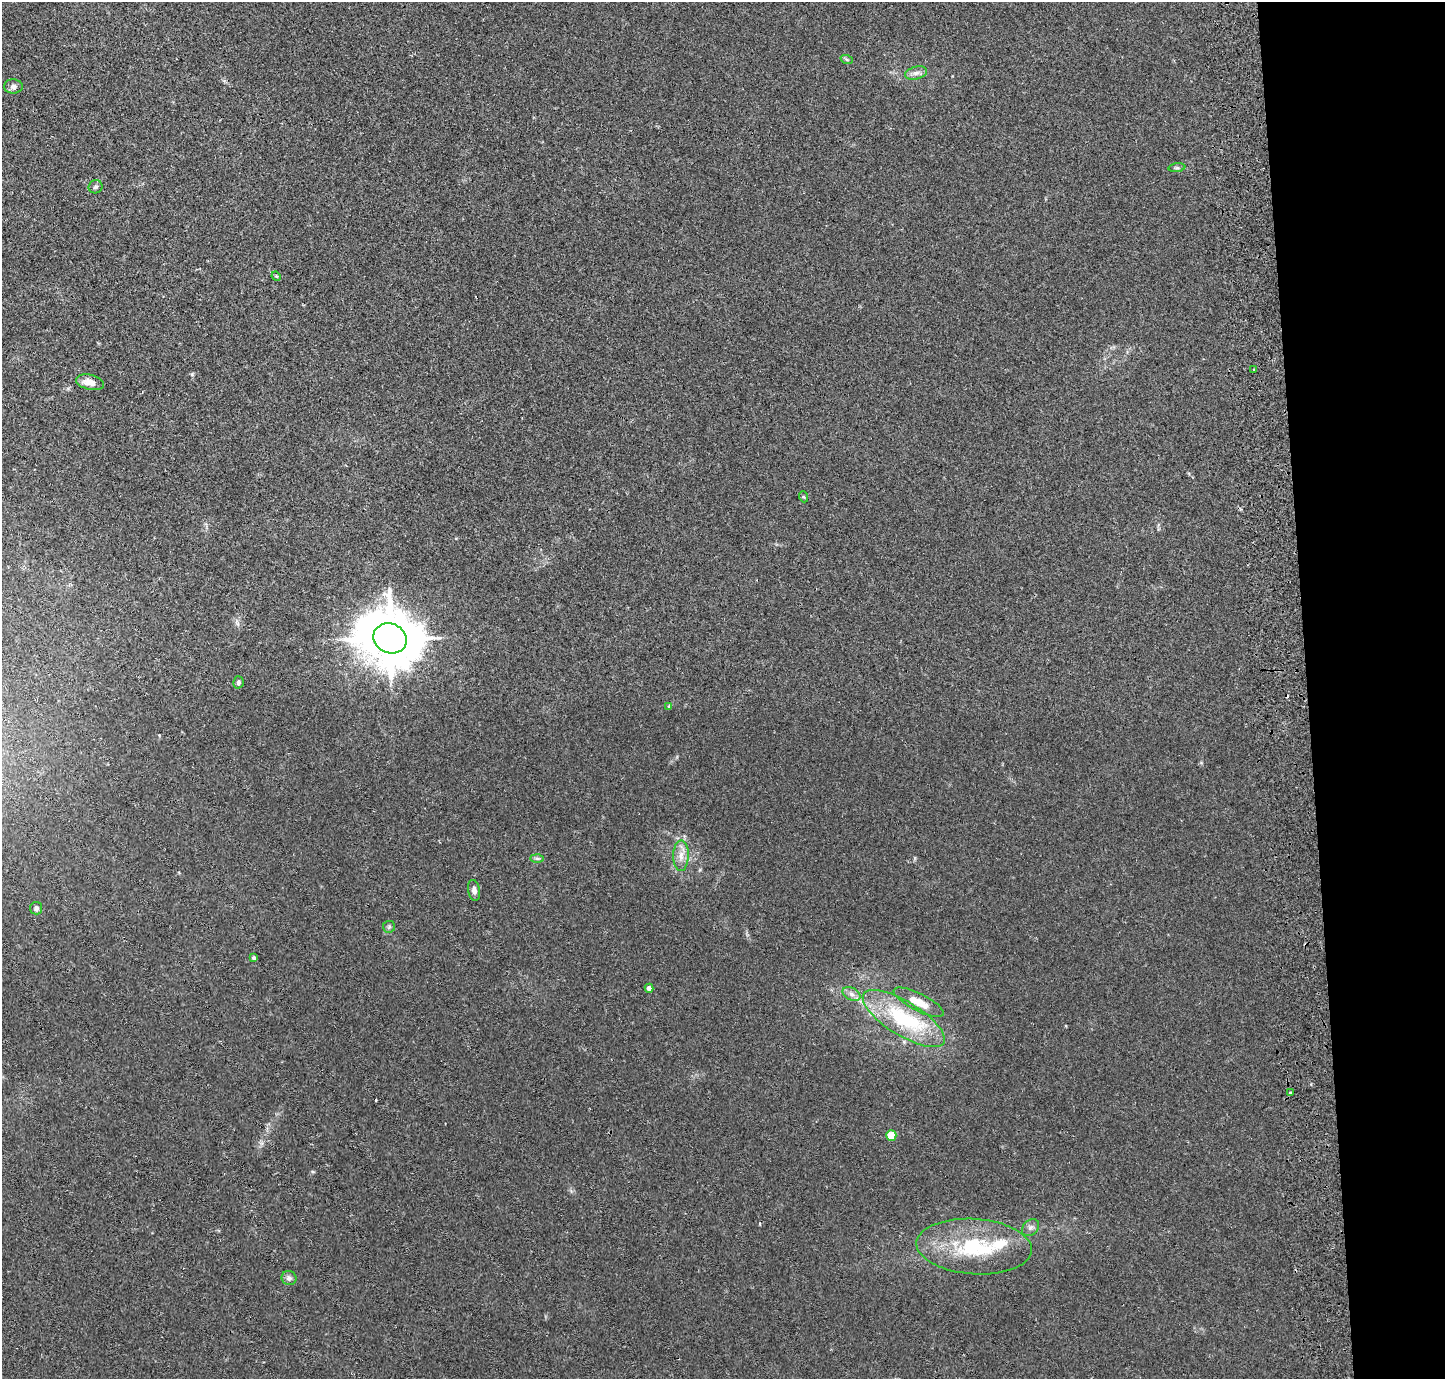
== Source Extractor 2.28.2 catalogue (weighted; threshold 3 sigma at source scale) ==
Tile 6 of 3 x 3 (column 3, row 2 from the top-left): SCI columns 2943-4385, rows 1472-2848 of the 4443 x 4318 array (HDU 1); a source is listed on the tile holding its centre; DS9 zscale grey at full resolution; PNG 1447 x 1381 px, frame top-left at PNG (2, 2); each listed source drawn as its Kron ellipse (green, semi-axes under 4 px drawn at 4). Shown black and unused: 10% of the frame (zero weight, under 2 of 3 exposures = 3% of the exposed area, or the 3 px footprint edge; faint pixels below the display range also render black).
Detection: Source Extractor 2.28.2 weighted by HDU 2 'WHT'; one run over the whole footprint, this tile lists its part. Background 0.0196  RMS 0.0062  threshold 0.028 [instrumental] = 3 sigma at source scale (4.5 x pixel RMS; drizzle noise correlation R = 1.50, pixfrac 1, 0.05/0.05 arcsec/px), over >= 5 px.
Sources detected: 32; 1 inside a brighter object's white glare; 3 cosmic-ray / hot-pixel residue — neither listed nor drawn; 1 inside a brighter listed object's ellipse — not listed separately; the other 27 listed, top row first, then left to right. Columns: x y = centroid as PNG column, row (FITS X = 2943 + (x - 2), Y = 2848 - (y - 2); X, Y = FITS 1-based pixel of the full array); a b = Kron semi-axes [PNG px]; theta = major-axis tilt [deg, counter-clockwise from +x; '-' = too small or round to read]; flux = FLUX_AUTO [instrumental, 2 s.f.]
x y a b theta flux
847 60 6 4 -20 0.87
916 73 11 6 15 2.8
13 86 9 7 0 2.4
1177 168 8 4 7 1.1
96 187 7 6 - 1.5
276 276 5 4 - 0.66
1254 369 3 2 - 0.99
90 382 14 7 -12 6.1
804 497 5 3 - 0.6
390 638 17 14 -21 3500
238 682 6 5 - 1.2
669 706 4 4 - 0.8
681 856 15 8 89 5.5
537 858 7 4 -1 1.1
474 890 10 6 -81 3
36 908 6 6 - 1.6
389 927 6 6 - 1.2
254 958 4 3 - 1.4
649 988 4 4 - 3.3
852 994 9 6 -28 2.7
919 1002 28 8 -27 11
904 1019 47 17 -32 51
1291 1092 2 2 - 0.7
891 1135 5 5 - 15
1030 1228 9 7 43 2.3
974 1247 58 27 -4 50
289 1278 7 7 - 2
Unlisted compact peaks at least as high as the median listed source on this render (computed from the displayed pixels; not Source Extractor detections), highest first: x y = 192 374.